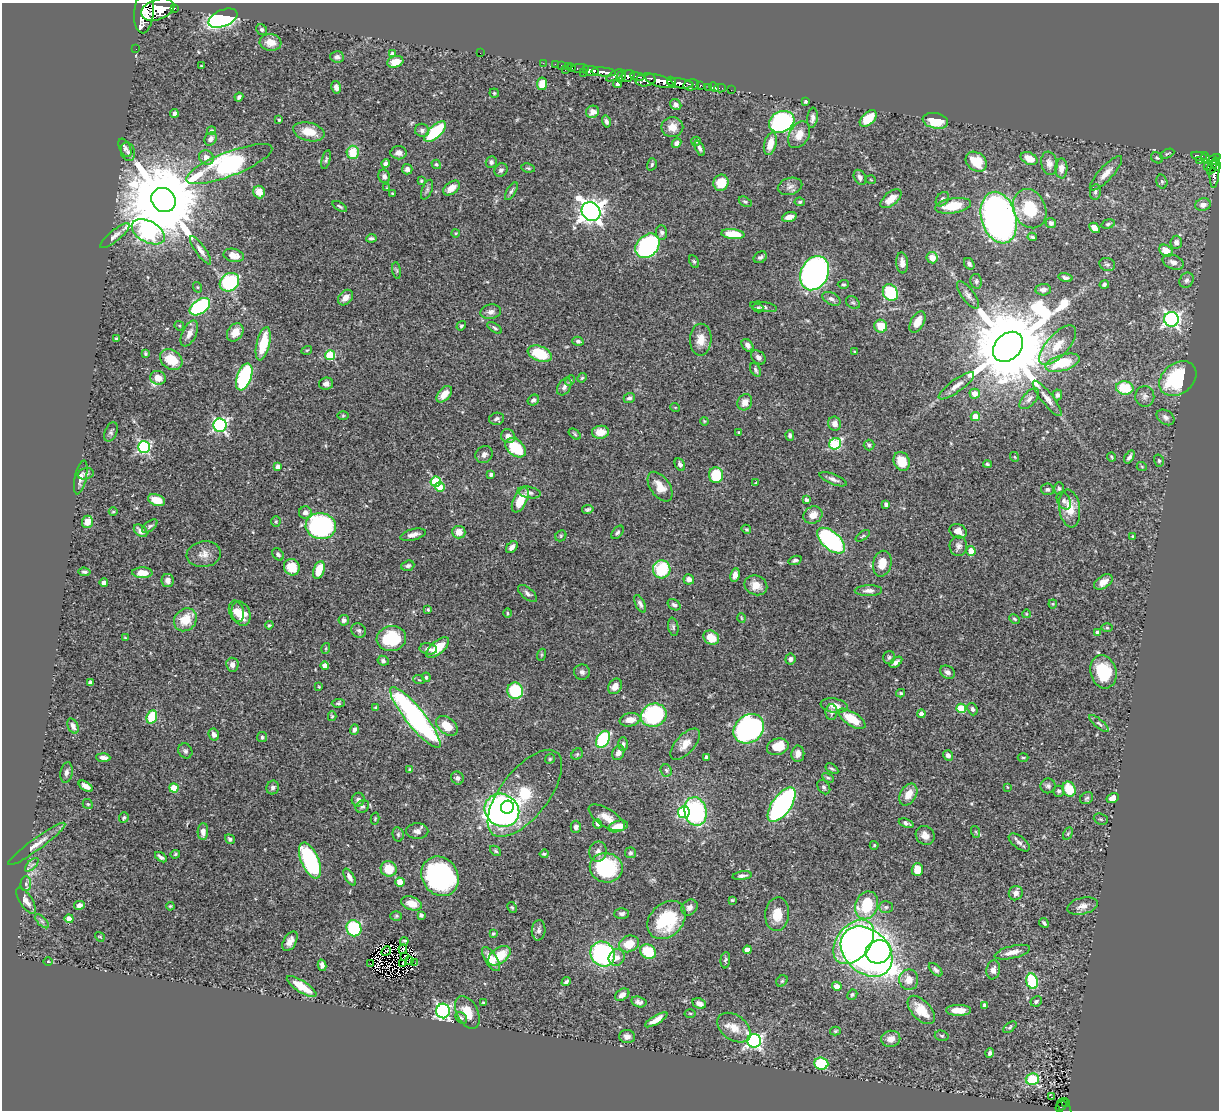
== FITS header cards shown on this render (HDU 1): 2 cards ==
NAXIS1  =                 1217
NAXIS2  =                 1108

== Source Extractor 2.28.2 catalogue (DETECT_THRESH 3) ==
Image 1217 x 1108 px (HDU 1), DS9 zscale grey, 1 PNG px = 1 image px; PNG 1221 x 1112 px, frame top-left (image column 1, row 1108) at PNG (2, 3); each listed source drawn as its Kron ellipse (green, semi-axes under 4 px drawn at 4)
Background 0.689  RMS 0.022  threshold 0.0661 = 3 sigma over >= 5 px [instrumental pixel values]
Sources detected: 502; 2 with non-positive FLUX_AUTO (blend fragments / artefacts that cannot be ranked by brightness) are neither listed nor drawn; the other 500 listed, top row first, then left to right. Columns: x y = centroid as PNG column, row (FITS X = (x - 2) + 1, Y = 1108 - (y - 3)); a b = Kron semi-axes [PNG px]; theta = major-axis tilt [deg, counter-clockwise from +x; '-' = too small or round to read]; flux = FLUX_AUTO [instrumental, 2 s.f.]
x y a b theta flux
174 8 3 3 - 41
158 9 17 10 19 2900
144 12 21 9 85 3100
223 18 15 8 23 280
262 30 6 5 - 2.7
270 42 11 8 -7 15
136 49 2 2 - 4.9
392 53 4 4 - 3.3
480 53 2 2 - 20
337 57 7 5 -3 4.9
395 62 8 5 17 19
543 63 2 2 - 9
555 64 2 2 - 7.8
562 65 3 2 - 18
201 66 3 2 - 1.1
568 66 3 2 - 22
572 68 3 2 - 16
580 68 9 3 0 47
565 70 3 2 - 37
591 71 8 5 -10 790
604 72 12 4 -5 770
583 73 2 2 - 6
615 75 9 4 30 260
621 76 6 3 62 230
628 76 6 5 - 370
637 77 7 4 -9 180
645 80 10 6 10 570
659 81 15 5 -17 1300
672 82 5 4 - 320
680 83 13 5 -8 660
542 84 6 5 - 21
617 84 4 4 - 4
691 85 8 5 13 190
700 85 3 3 - 98
336 87 6 4 -77 7.8
709 87 4 3 - 28
714 87 5 4 - 12
720 88 6 2 0 8
731 90 2 2 - 6.6
494 93 4 4 - 1.8
239 97 4 3 - 3.5
805 101 4 3 - 2.8
676 104 6 5 - 5
593 112 6 6 - 9.6
174 113 4 4 - 4.6
813 118 10 5 84 6.2
868 118 10 6 43 33
279 120 3 3 - 2.3
606 121 6 4 -75 3.9
935 121 13 7 -11 39
782 122 13 10 25 290
672 127 11 10 - 14
211 130 4 4 - 2.4
422 130 7 6 - 5.1
309 132 16 9 -13 26
435 132 13 6 43 93
799 135 14 9 60 17
211 139 7 5 56 5.5
696 141 5 4 - 3.9
676 143 5 4 - 5
770 144 11 6 75 21
125 148 10 5 -62 4.2
700 148 8 4 -68 4
128 152 9 7 -73 5.2
353 152 6 6 - 38
399 153 8 6 3 7.9
1167 154 7 4 24 2.2
1199 156 8 3 -13 150
206 158 8 7 - 10
1029 158 9 6 -28 16
1157 158 6 5 - 2.4
1206 158 6 3 -75 120
1214 159 7 4 36 270
326 160 10 4 76 2.7
1200 161 3 2 - 5.5
491 162 6 5 - 3.5
976 162 11 9 -39 49
385 163 4 4 - 4.9
1049 163 12 8 -80 8.6
229 164 46 12 21 290
436 164 5 4 - 2.6
652 164 6 4 74 2.5
1216 165 6 4 -88 160
1208 166 5 3 - 46
1212 167 8 3 67 140
528 168 7 4 -9 2.2
1061 168 10 6 89 9
407 169 5 5 - 4.8
501 170 7 6 - 4.9
1215 172 16 4 86 150
1106 173 22 7 47 13
384 176 7 6 - 5.5
860 177 8 5 -62 5
871 180 5 3 - 1.1
421 181 3 3 - 1.8
1162 182 7 5 -74 3
721 183 8 7 - 31
790 186 12 8 15 7.6
387 188 4 2 - 1.1
451 188 9 6 38 13
427 190 10 5 68 3.9
511 191 10 4 59 3.3
259 192 6 5 - 19
1095 192 8 5 81 3.5
392 193 3 2 - 1.4
891 199 12 6 39 18
942 199 8 5 52 5.1
164 200 13 11 -45 26000
745 202 7 4 -29 2.5
800 202 5 4 - 2.4
1203 205 8 6 14 9.4
340 206 8 3 -32 2.3
953 206 18 7 9 41
1030 209 20 16 -65 58
591 211 10 9 - 1300
789 217 7 4 15 10
999 218 26 17 -74 920
1051 223 5 5 - 4.8
1108 224 7 4 16 2.6
1094 228 6 4 -47 12
148 232 18 10 -28 330
661 232 7 5 -87 4.4
456 233 4 3 - 1.2
733 234 12 5 -6 39
115 236 18 5 39 7.3
1032 237 5 3 - 2.6
371 238 5 3 - 3
1176 242 6 6 - 5.8
647 246 14 10 46 260
201 250 17 5 -55 7.3
1166 251 7 5 -35 20
234 255 10 6 -14 13
760 257 7 5 34 3.6
932 258 6 5 - 17
694 261 7 4 -62 2.4
1173 262 11 7 -19 8.6
902 263 10 6 -85 9.5
969 264 6 4 -57 4
1107 264 8 6 -21 3.7
397 270 8 4 -81 2.5
815 273 18 13 63 480
1065 278 7 4 -14 3.6
1186 280 8 6 58 4.8
976 281 7 5 -80 3
229 282 10 8 37 100
843 284 5 4 - 2.1
1104 284 5 4 - 3
197 287 5 3 - 1.6
1043 290 8 5 4 6.6
890 293 9 7 -58 86
968 295 16 6 -53 7.3
345 298 9 6 47 11
831 299 10 6 -28 5.5
853 303 7 5 -40 2.9
200 307 11 7 35 210
764 307 14 4 -9 4.3
758 308 5 4 - 2.6
491 312 10 7 10 6.9
1171 319 7 7 - 410
917 322 11 6 60 18
179 326 5 4 - 1.9
461 326 5 4 - 2.3
881 326 6 6 - 25
494 328 8 4 -33 3
235 332 10 7 54 18
189 333 14 7 65 10
117 339 4 3 - 2.7
701 340 16 11 89 17
578 341 6 4 -15 3.2
263 344 17 6 76 49
747 345 7 5 -52 6
1058 345 25 11 48 28
1008 347 17 13 44 29000
307 350 5 3 - 1.5
855 351 4 3 - 1.3
145 354 4 4 - 2.4
540 354 12 7 -21 57
330 355 5 5 - 75
758 357 8 6 -41 5.7
171 360 12 9 -38 38
1062 363 18 8 17 54
756 370 7 4 -59 3.5
244 377 14 7 70 140
158 378 8 7 - 18
582 378 5 4 - 1.9
1178 379 20 15 38 130
570 381 6 4 65 2.4
326 384 7 6 - 5.7
956 386 21 6 36 11
564 387 9 6 58 5.1
1125 388 8 7 - 51
444 394 10 6 47 16
975 394 5 5 - 16
1057 395 5 4 - 3.6
1145 396 10 9 - 7.4
629 398 5 5 - 3.9
1047 398 22 6 -52 10
1029 399 12 6 49 7
533 400 6 5 - 4.6
745 402 8 7 - 13
675 407 5 3 - 1.2
343 416 6 4 1 1.6
975 416 4 4 - 31
1166 417 10 7 -35 5.8
497 419 7 6 - 3.9
704 421 4 3 - 1.3
835 424 7 6 - 8.1
220 425 6 6 - 300
111 432 10 6 67 3.7
600 432 8 6 4 18
739 432 4 3 - 2.4
575 434 7 4 -37 2.3
790 435 5 4 - 2.8
508 436 7 6 - 11
835 444 6 5 - 110
869 445 5 5 - 2.5
144 447 6 6 - 210
516 448 12 8 -39 64
484 454 9 8 - 6.3
1015 457 5 3 - 1.2
1112 457 4 2 - 1.6
1129 457 7 4 58 4.4
902 461 10 7 -68 24
1159 461 6 5 - 2.5
680 464 6 5 - 4.6
987 464 4 3 - 1.9
278 467 4 4 - 13
1142 467 5 3 - 1.2
86 474 8 5 14 3.6
491 474 4 3 - 5
716 475 8 7 - 50
81 477 17 6 78 7
833 479 14 5 -22 6.3
436 481 5 5 - 100
756 483 4 2 - 1.6
440 487 5 4 - 21
660 487 17 9 -56 18
1059 488 6 5 - 2.7
1047 489 6 6 - 3.5
529 492 12 5 -10 5.3
157 500 9 5 -19 21
520 500 13 6 64 25
806 500 4 3 - 4.5
1064 501 9 6 -62 4.4
886 504 4 4 - 5.3
1070 508 19 10 -81 25
588 509 6 3 11 3.1
113 512 4 4 - 1.9
305 513 6 6 - 7.5
813 515 10 8 29 15
276 521 5 4 - 1.7
87 522 6 5 - 14
150 526 9 5 37 3.3
321 526 15 13 -12 230
746 529 5 4 - 1.9
140 531 7 5 -41 8.2
958 531 9 7 -25 11
459 532 6 6 - 16
617 532 8 4 50 3.5
413 535 13 5 14 8.7
561 536 6 5 - 2.2
863 536 8 3 34 1.9
1133 536 3 3 - 1.7
831 541 17 8 -41 240
958 546 10 8 -88 6.4
512 547 7 4 46 6.8
971 551 5 4 - 27
204 554 17 13 9 14
278 554 7 5 -49 3.4
795 560 7 4 17 3.4
882 564 13 9 78 19
408 566 6 5 - 3.9
292 567 8 7 - 28
662 569 9 9 - 72
319 570 9 5 73 32
84 572 6 3 -6 2.9
142 573 10 5 -1 18
735 575 7 4 80 8.8
689 579 5 5 - 6.7
168 581 7 6 - 7.2
1103 582 10 6 34 12
104 583 4 4 - 5.2
756 585 12 9 -23 16
868 591 13 5 1 7.9
527 593 11 5 -40 5.4
640 604 9 4 -63 4.7
1053 604 4 4 - 1.7
674 605 7 5 -33 3.8
428 610 4 3 - 1.9
236 611 11 7 -73 14
507 613 5 3 - 1.6
241 614 13 9 -70 25
1026 614 4 3 - 1.1
741 618 5 3 - 1.2
1014 619 5 3 - 1.8
185 620 12 10 46 29
344 620 5 5 - 5.1
269 625 4 3 - 1.7
673 627 9 5 -79 3
1107 628 5 3 - 1.6
359 630 8 6 -41 4.3
1097 632 4 3 - 5.1
125 638 3 3 - 1.3
391 638 15 12 9 74
711 638 8 6 -31 26
326 648 5 3 - 1.4
438 648 14 6 39 28
428 649 9 5 -9 5.3
541 655 6 4 71 1.8
889 657 6 6 - 3.3
790 659 5 5 - 4.6
383 661 6 4 -27 3.7
896 662 7 4 37 6.2
232 665 7 6 - 7.3
325 665 4 4 - 12
582 672 8 7 - 5.2
947 672 8 6 -29 4.7
1103 672 17 13 -74 64
426 677 5 4 - 2.2
419 680 6 3 -18 1.6
90 682 4 3 - 2.8
615 686 8 6 56 12
319 687 3 2 - 1.1
515 691 8 8 - 78
901 693 4 3 - 2.3
338 703 6 4 4 2.4
834 706 14 7 -10 12
375 708 4 4 - 1.9
961 708 5 4 - 53
972 709 6 5 - 3.7
831 712 8 6 88 4.3
921 714 4 4 - 7.3
654 715 13 11 23 170
332 716 5 4 - 1.8
152 717 7 5 68 55
415 718 38 9 -51 390
852 719 15 6 -33 35
630 720 10 6 10 15
1099 723 12 4 -40 3.7
73 726 8 5 -65 6
447 726 12 8 -39 26
354 729 5 4 - 5.3
749 729 16 13 39 340
214 735 6 5 - 6
262 737 5 5 - 2.7
603 739 9 6 62 130
623 744 7 5 89 3.4
685 744 19 9 48 15
778 747 11 8 18 31
185 751 8 6 -57 4
618 753 8 5 64 7.9
577 754 6 5 - 2.3
798 754 8 6 82 10
948 755 5 4 - 5.9
103 757 7 4 -3 5.4
707 757 4 4 - 4.6
1023 757 5 3 - 1.5
550 759 5 4 - 2.1
832 769 7 3 -33 2.3
410 770 4 3 - 2.9
666 770 6 5 - 2.6
66 772 10 6 79 5.6
457 778 7 6 - 4.5
828 778 6 4 -26 2.4
86 786 8 4 -32 8.8
1048 786 7 7 - 4.3
824 787 8 5 -53 3.3
1007 787 3 2 - 1
174 788 4 4 - 30
273 788 7 6 - 4.8
1069 789 8 6 -66 36
1059 791 5 5 - 2.7
525 793 52 24 52 110
908 795 12 8 60 19
1087 798 7 5 33 2.9
1113 798 6 4 27 12
358 800 7 6 - 4.5
88 804 5 4 - 2
782 805 20 9 55 360
362 807 7 6 - 3.1
507 807 7 6 - 99
502 810 18 16 -33 460
695 811 14 11 -77 180
684 812 6 6 - 120
124 818 5 5 - 2.6
607 818 21 9 -31 17
375 819 6 3 76 1.5
1101 819 7 5 -21 2
906 823 8 4 -20 3.9
598 824 4 4 - 4.2
618 826 10 5 16 17
576 827 6 5 - 5.3
417 831 11 8 0 7.4
203 832 8 5 88 8.6
976 832 6 4 -71 1.8
398 834 7 5 -77 2.8
1068 834 6 4 62 2.2
925 835 10 8 -47 10
230 839 5 4 - 4.2
1019 842 12 6 -37 5.3
37 844 35 6 36 13
874 845 4 4 - 1.5
496 851 6 4 -40 2.4
598 852 10 8 79 7.3
630 853 5 5 - 3.1
175 854 5 4 - 1.7
544 854 4 3 - 2
161 857 7 3 -35 3.9
310 860 19 8 -66 170
32 865 8 3 45 2.7
606 868 16 15 - 120
389 869 8 7 - 29
917 870 6 5 - 20
440 876 20 18 -57 300
742 876 10 4 7 4.9
350 877 9 4 -59 6.4
400 882 4 4 - 33
26 884 7 5 86 3.5
1016 893 7 7 - 7.1
732 900 4 3 - 1.6
26 901 15 6 -57 9.4
412 903 10 6 -18 20
79 905 5 4 - 6.2
867 905 14 11 69 73
170 906 4 3 - 1.5
1082 906 16 8 13 10
689 907 9 7 39 6.7
886 907 7 5 0 3.2
512 908 6 4 -62 2
622 914 7 5 1 5.1
777 914 17 12 85 27
421 915 4 4 - 5
396 916 6 5 - 2.3
69 919 4 4 - 12
666 920 21 16 46 89
42 921 9 3 -45 3
1044 923 5 3 - 2.6
354 928 8 7 - 97
539 930 10 7 85 4.6
493 934 4 3 - 2.1
100 937 5 3 - 1.3
290 941 11 6 59 11
404 941 4 3 - 1.9
854 942 25 16 51 310
629 944 10 8 23 26
403 949 5 2 - 2.1
747 950 4 4 - 16
386 951 5 2 - 0.82
648 952 8 6 -30 54
867 952 29 21 -42 870
878 952 13 11 21 240
1012 952 18 6 14 12
603 954 13 11 -50 240
405 956 2 2 - 2.4
499 956 13 7 36 37
617 957 8 7 - 9.2
491 959 14 6 -56 18
725 960 8 4 84 2.7
409 961 3 2 - 2.2
48 962 5 3 - 1.3
403 963 3 2 - 1.4
415 963 3 2 - 7.1
370 964 3 2 - 0.64
322 965 6 4 -77 4.9
936 970 8 5 -44 4.4
993 970 9 6 82 9.2
909 980 10 9 - 15
782 981 6 5 - 2.6
1032 981 8 5 -73 99
566 982 5 3 - 3.8
837 986 5 4 - 9.7
302 987 17 6 -32 34
622 995 8 5 32 8.1
852 995 5 4 - 2.6
1036 1001 6 5 - 3.1
483 1002 3 2 - 1.2
639 1002 8 5 -15 5.1
699 1003 7 5 -24 7.7
985 1005 4 4 - 6.3
921 1010 17 9 -47 28
958 1010 12 5 0 19
443 1011 7 7 - 330
467 1012 17 10 -62 23
690 1013 5 3 - 1.6
461 1018 6 5 - 3
656 1020 13 4 31 11
1010 1027 8 4 37 2.4
734 1028 19 12 -36 21
835 1031 5 4 - 2
942 1036 7 5 -16 2.6
627 1037 8 6 -9 6.5
891 1039 9 8 - 12
754 1041 7 7 - 390
990 1053 4 3 - 3.1
821 1064 7 6 - 65
1032 1079 7 5 13 52
1051 1097 4 3 - 4.4
1066 1102 3 3 - 13
1062 1105 8 4 51 73
1064 1107 9 5 -49 73
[2 non-positive-flux detections neither listed nor drawn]